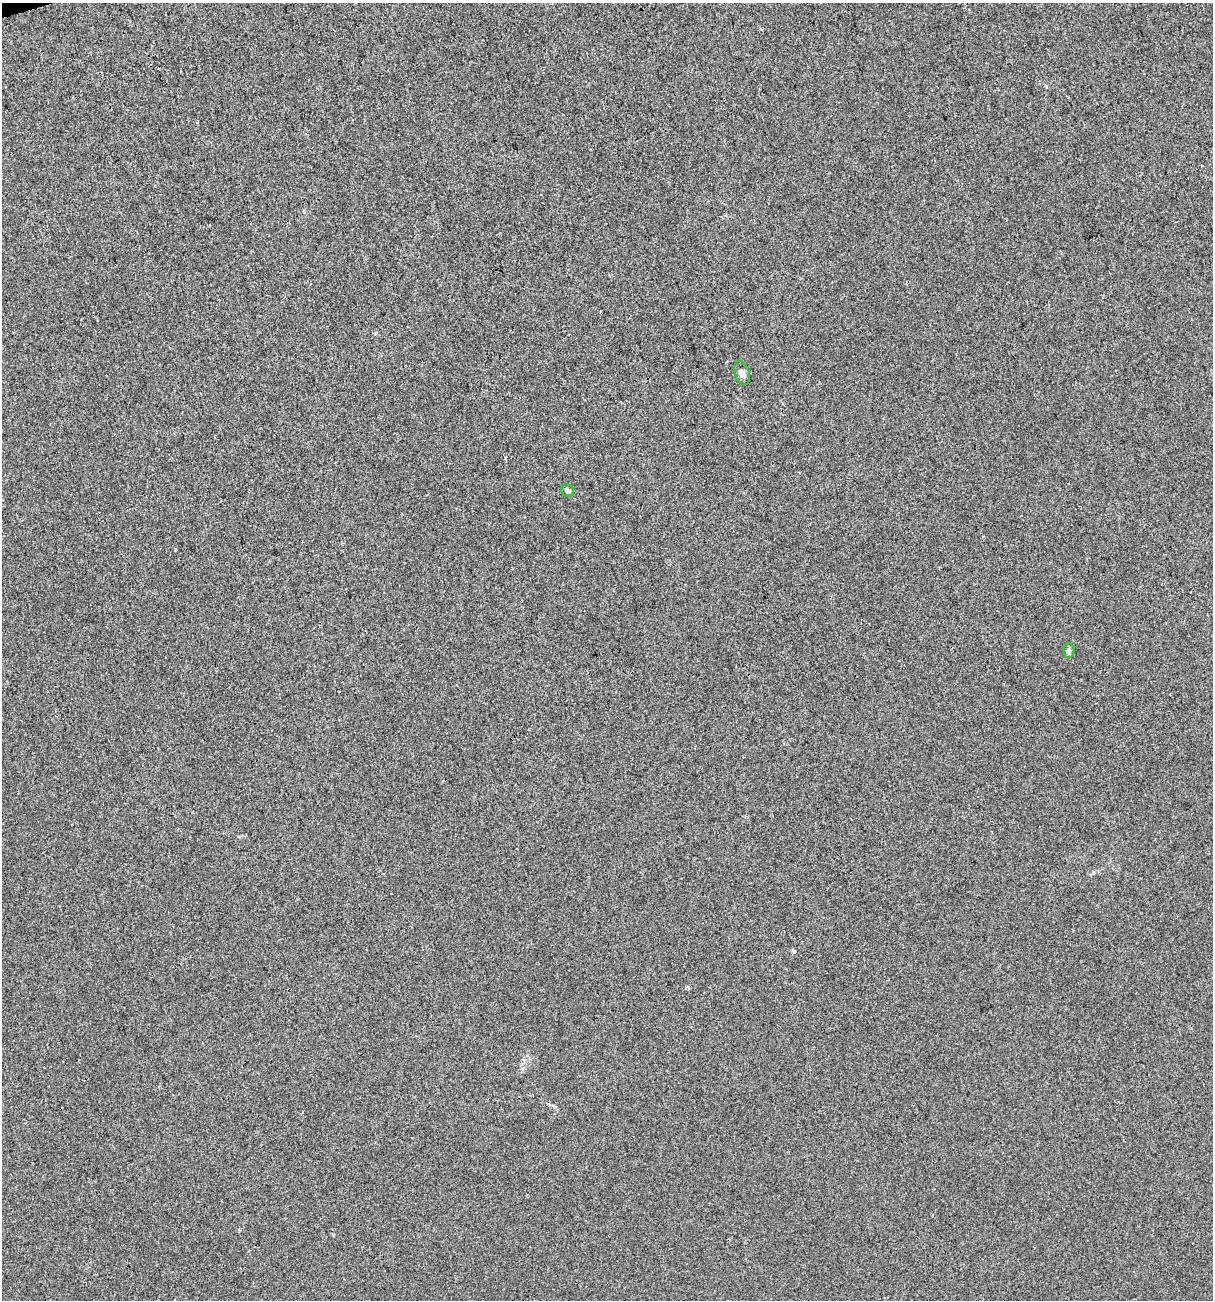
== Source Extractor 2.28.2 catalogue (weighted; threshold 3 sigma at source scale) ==
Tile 11 of 4 x 4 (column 3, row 3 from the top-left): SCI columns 2524-3734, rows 1299-2596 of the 4995 x 5192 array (HDU 1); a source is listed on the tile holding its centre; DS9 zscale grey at full resolution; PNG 1215 x 1302 px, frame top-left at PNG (2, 3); each listed source drawn as its Kron ellipse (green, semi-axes under 4 px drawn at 4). Shown black and unused: <1% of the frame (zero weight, under 3 of 4 exposures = <1% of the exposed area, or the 3 px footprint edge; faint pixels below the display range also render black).
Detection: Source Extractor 2.28.2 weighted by HDU 2 'WHT'; one run over the whole footprint, this tile lists its part. Background 0.00113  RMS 0.0028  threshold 0.0127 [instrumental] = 3 sigma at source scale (4.5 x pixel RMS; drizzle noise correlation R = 1.50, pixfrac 1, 0.0396/0.0396 arcsec/px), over >= 5 px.
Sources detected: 3; all 3 listed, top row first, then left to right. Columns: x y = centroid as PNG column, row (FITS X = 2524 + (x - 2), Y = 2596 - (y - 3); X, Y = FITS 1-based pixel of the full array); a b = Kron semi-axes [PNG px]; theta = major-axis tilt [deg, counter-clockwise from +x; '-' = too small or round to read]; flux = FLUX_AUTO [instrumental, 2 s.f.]
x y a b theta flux
742 373 12 7 -69 1.2
567 490 7 6 - 0.65
1069 650 7 5 -89 0.53